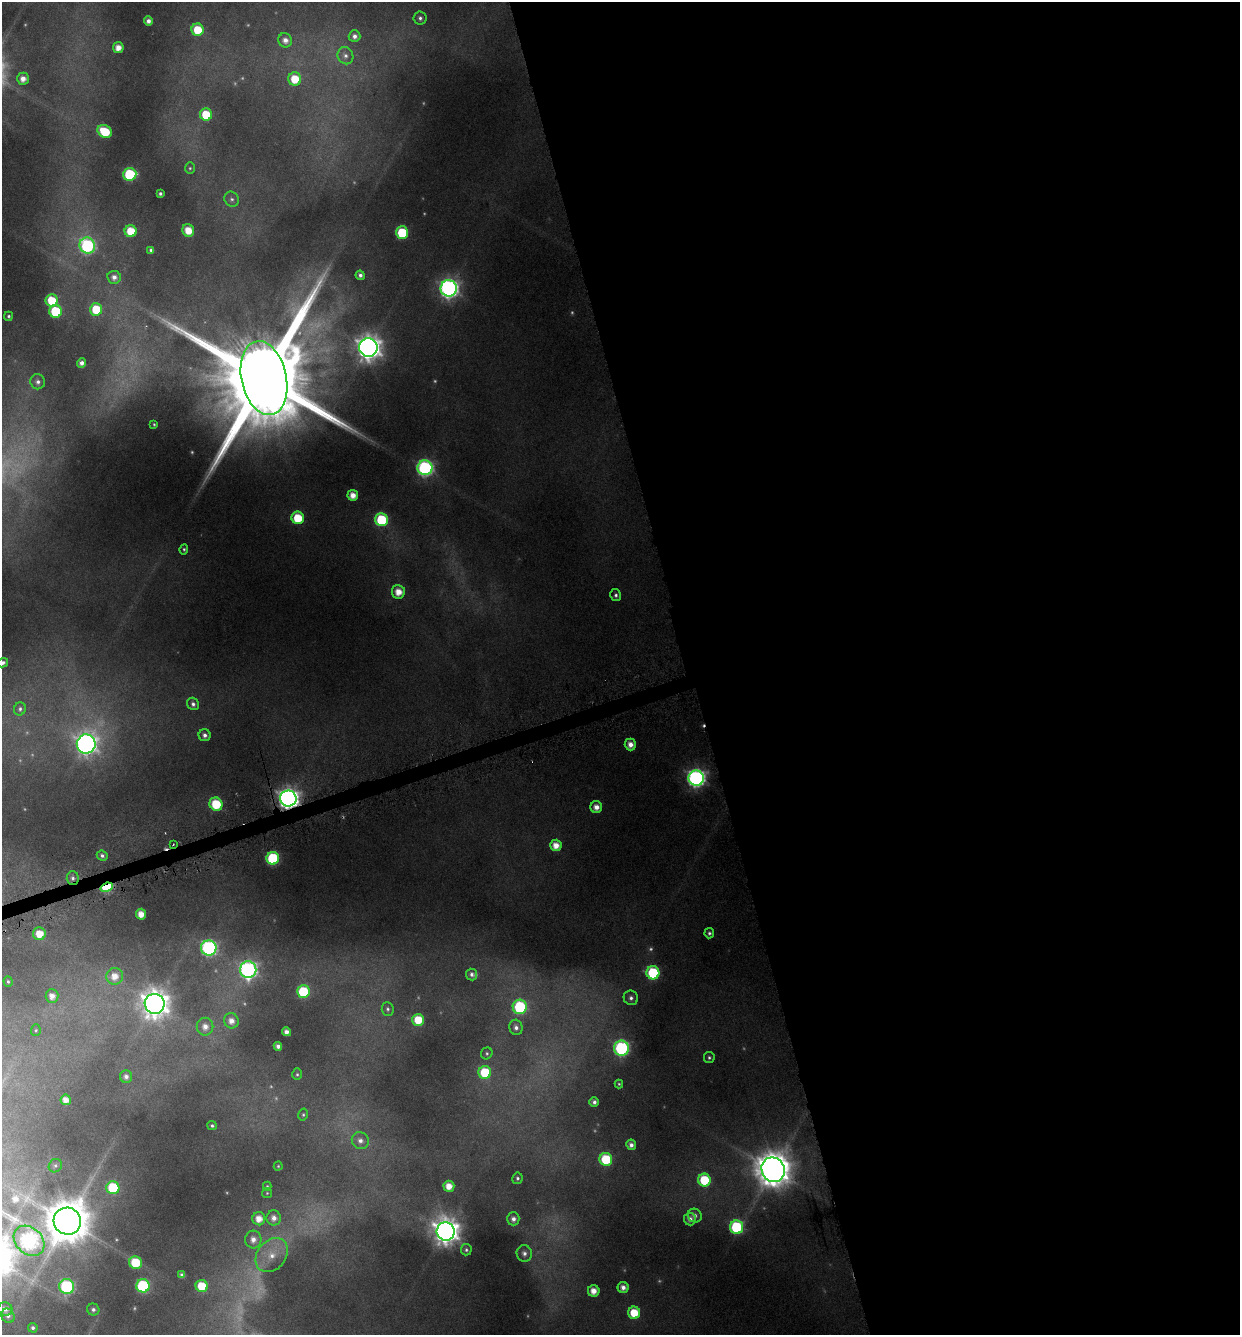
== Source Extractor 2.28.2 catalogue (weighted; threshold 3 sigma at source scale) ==
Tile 8 of 4 x 4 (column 4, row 2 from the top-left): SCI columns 3844-5081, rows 2671-4003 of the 5150 x 5376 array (HDU 1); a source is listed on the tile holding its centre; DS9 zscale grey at full resolution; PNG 1242 x 1337 px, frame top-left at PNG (2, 2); each listed source drawn as its Kron ellipse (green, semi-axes under 4 px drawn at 4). Shown black and unused: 45% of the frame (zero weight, under 4 of 8 exposures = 2% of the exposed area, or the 3 px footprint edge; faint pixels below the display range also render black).
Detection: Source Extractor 2.28.2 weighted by HDU 2 'WHT'; one run over the whole footprint, this tile lists its part. Background 0.0446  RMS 0.0097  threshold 0.0395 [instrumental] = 3 sigma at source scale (4.09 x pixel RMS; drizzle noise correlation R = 1.36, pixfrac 0.8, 0.0396/0.0396 arcsec/px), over >= 5 px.
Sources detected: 149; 21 too faint to see at this stretch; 2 cosmic-ray / hot-pixel residue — neither listed nor drawn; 1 inside a brighter listed object's ellipse — not listed separately; the other 125 listed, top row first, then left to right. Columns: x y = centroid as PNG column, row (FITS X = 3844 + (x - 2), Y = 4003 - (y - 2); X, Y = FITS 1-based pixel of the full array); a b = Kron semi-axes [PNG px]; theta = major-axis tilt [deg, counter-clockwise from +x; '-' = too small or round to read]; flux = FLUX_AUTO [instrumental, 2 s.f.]
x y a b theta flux
420 18 6 6 - 3.2
148 21 4 4 - 4.8
198 30 6 6 - 30
354 36 6 6 - 5
285 40 7 6 - 7.1
118 48 5 5 - 9.9
345 56 9 7 -65 4.3
23 79 6 5 - 8
295 79 6 6 - 26
206 114 6 6 - 36
105 131 7 6 - 39
190 168 6 5 - 1.5
130 174 6 6 - 81
160 194 3 3 - 2.2
232 199 8 7 - 3
188 230 6 5 - 17
131 231 6 6 - 27
402 233 6 6 - 65
87 246 8 7 - 180
151 250 4 3 - 2.1
360 275 5 4 - 3.5
114 277 7 6 - 5.8
449 288 8 8 - 470
52 300 6 6 - 32
96 309 6 6 - 37
55 311 6 6 - 59
8 316 4 4 - 1.8
368 348 9 9 - 1000
82 363 5 4 - 5.2
264 378 37 22 -78 35000
38 382 7 7 - 4.2
154 424 3 2 - 1
425 468 7 7 - 260
353 495 5 5 - 11
298 518 6 6 - 39
381 520 6 6 - 78
184 549 5 4 - 1.5
398 592 7 6 - 14
616 595 6 5 - 2.7
2 663 6 4 17 3.6
193 704 6 5 - 3.5
20 709 6 6 - 2.4
205 735 6 6 - 4.3
86 744 9 9 - 650
630 744 6 5 - 8.9
696 778 8 7 - 410
288 799 8 8 - 690
216 804 7 6 - 43
596 807 6 6 - 8.5
173 845 3 2 - 0.69
556 845 5 5 - 12
102 856 5 5 - 2.7
273 858 6 6 - 100
73 878 7 6 - 3.5
107 887 6 4 21 92
141 914 5 5 - 12
709 933 5 5 - 2.2
39 934 6 6 - 19
209 948 8 7 - 260
248 970 8 8 - 340
653 973 6 6 - 82
472 974 6 5 - 3.4
115 976 8 8 - 12
8 982 5 4 - 1.7
303 992 6 6 - 57
52 996 7 6 - 7.9
631 998 7 7 - 4.1
155 1004 10 10 - 1500
520 1007 7 7 - 100
388 1009 7 6 - 2.4
418 1020 6 6 - 27
231 1021 8 7 - 8.4
205 1027 9 8 - 8.2
516 1027 8 6 -76 4.5
36 1030 6 5 - 1.4
286 1032 4 4 - 5.1
278 1046 4 4 - 4.5
621 1048 7 7 - 200
487 1053 6 5 - 1.8
709 1057 5 5 - 2
485 1072 6 6 - 48
297 1074 6 5 - 1.6
126 1077 6 6 - 4.5
619 1084 4 4 - 1.3
66 1100 5 5 - 8.9
594 1102 5 5 - 3.7
303 1115 6 5 - 1.6
212 1126 5 4 - 1.9
360 1141 9 8 - 5.9
631 1145 5 5 - 4.8
606 1159 6 6 - 58
55 1166 7 6 - 1.9
278 1166 4 4 - 1.1
773 1170 12 11 - 2700
517 1178 6 5 - 2.2
704 1180 6 6 - 47
267 1186 4 4 - 1.3
449 1186 5 5 - 12
113 1188 6 6 - 59
267 1193 5 5 - 1.2
695 1216 7 6 - 3.9
274 1218 7 7 - 7
259 1219 6 6 - 12
513 1219 6 6 - 5.3
690 1219 6 6 - 5.1
67 1221 14 13 - 4500
737 1227 7 6 - 98
446 1231 9 9 - 1300
253 1240 9 8 - 7.6
29 1241 17 13 -43 330
466 1250 6 5 - 1.9
524 1253 8 7 - 4.6
272 1255 19 14 51 19
135 1263 6 6 - 37
182 1275 4 4 - 3.4
143 1286 6 6 - 110
202 1286 6 6 - 30
67 1287 7 7 - 160
623 1287 6 5 - 6.2
594 1291 6 5 - 11
5 1309 7 6 - 5.7
93 1309 6 6 - 3.3
634 1313 6 6 - 28
8 1316 7 6 - 3.6
33 1328 5 4 - 2.5
Overlapping masked pixels (flux is a lower limit): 3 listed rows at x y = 288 799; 73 878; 107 887
Isophote crosses this tile's border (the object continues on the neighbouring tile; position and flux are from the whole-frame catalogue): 1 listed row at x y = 2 663